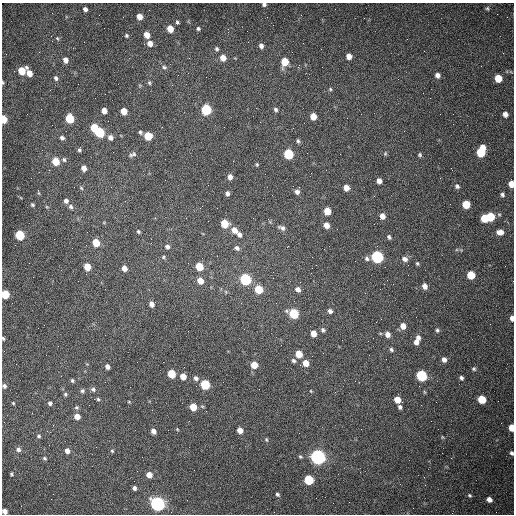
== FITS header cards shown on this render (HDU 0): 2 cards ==
NAXIS1  =                  512 /fastest changing axis
NAXIS2  =                  512 /next to fastest changing axis

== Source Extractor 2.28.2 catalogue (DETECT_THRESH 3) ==
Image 512 x 512 px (HDU 0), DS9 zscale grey, 1 PNG px = 1 image px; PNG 516 x 516 px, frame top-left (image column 1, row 512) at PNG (2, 3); no overlay
Background 1500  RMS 23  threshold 67.9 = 3 sigma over >= 5 px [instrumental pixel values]
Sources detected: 171; all 171 listed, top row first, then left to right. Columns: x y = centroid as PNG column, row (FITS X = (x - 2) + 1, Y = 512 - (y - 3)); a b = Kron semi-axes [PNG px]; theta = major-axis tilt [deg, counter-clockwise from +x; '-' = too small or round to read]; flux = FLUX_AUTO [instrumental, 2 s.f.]
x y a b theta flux
264 4 4 3 - 3300
487 8 5 4 - 2100
85 9 5 4 - 5000
139 17 6 5 - 12000
177 22 4 4 - 2600
198 28 4 4 - 2800
170 29 5 5 - 22000
126 35 5 5 - 2600
147 35 6 5 - 14000
51 36 3 2 - 1400
57 38 6 4 -54 2200
150 43 6 5 - 10000
261 46 5 5 - 5400
217 49 6 5 - 3000
349 56 5 5 - 12000
223 58 6 6 - 13000
65 60 6 5 - 8800
284 62 6 5 - 40000
164 67 7 5 -14 3500
22 71 6 6 - 35000
29 73 6 4 -68 15000
437 75 6 5 - 6700
56 78 6 4 -69 3400
498 78 5 5 - 33000
2 82 5 3 - 1600
149 83 6 4 -68 2200
330 89 5 4 - 2200
105 94 2 2 - 690
276 109 6 5 - 3200
206 110 6 5 - 150000
104 111 5 5 - 11000
124 111 5 5 - 22000
505 114 5 4 - 8200
313 116 5 5 - 20000
4 119 5 4 - 29000
70 119 6 5 - 66000
94 128 5 5 - 45000
293 128 2 2 - 750
404 131 2 2 - 730
99 132 6 5 - 110000
140 132 5 4 - 2800
148 136 6 5 - 50000
110 137 7 6 - 7300
62 138 6 5 - 4400
298 141 6 4 -80 2900
79 150 6 5 - 2900
481 152 9 6 69 69000
385 153 6 5 - 2000
132 154 11 6 22 4400
288 154 6 5 - 110000
420 155 5 5 - 2500
64 160 6 6 - 3600
55 161 6 5 - 33000
257 164 4 3 - 1900
84 168 6 5 - 9500
230 177 5 5 - 8500
379 181 5 5 - 9200
511 184 5 4 - 15000
457 186 7 6 - 3600
81 188 6 5 - 2200
346 188 5 5 - 12000
297 192 7 6 - 6800
227 193 4 4 - 4700
502 195 5 5 - 3400
66 201 6 5 - 5700
466 204 6 5 - 39000
32 205 5 5 - 2400
47 207 5 3 - 1700
71 207 7 5 -47 4100
327 211 6 5 - 26000
382 216 6 5 - 11000
490 217 6 5 - 50000
484 218 6 5 - 41000
225 223 6 5 - 42000
326 225 6 5 - 11000
282 228 10 6 -24 5500
234 230 7 6 - 11000
138 231 5 4 - 2300
500 232 8 6 -3 10000
20 235 6 5 - 99000
239 235 5 4 - 5000
389 237 5 4 - 3200
96 243 6 5 - 36000
167 247 5 5 - 4800
237 248 6 6 - 4600
163 257 5 4 - 1900
377 257 6 6 - 280000
367 259 7 6 - 4100
405 259 8 6 -30 7000
417 263 6 4 -74 2100
199 266 6 5 - 41000
87 267 5 5 - 32000
124 268 5 4 - 11000
312 268 2 2 - 830
471 275 6 5 - 42000
273 278 2 2 - 690
245 279 6 5 - 200000
200 281 6 5 - 16000
425 286 6 5 - 9000
258 289 6 5 - 50000
298 289 7 5 -38 7100
5 294 6 5 - 55000
276 303 2 2 - 1300
152 304 5 4 - 7800
330 311 5 5 - 5000
294 314 6 5 - 110000
512 318 6 4 -85 6700
403 326 6 5 - 11000
323 330 6 5 - 3400
437 330 5 4 - 2700
313 333 5 5 - 15000
387 334 6 5 - 8600
418 337 5 5 - 5000
3 338 4 3 - 2000
416 342 6 5 - 7700
391 350 6 4 -53 2700
299 354 5 5 - 26000
444 359 5 5 - 7100
293 361 6 5 - 3400
306 363 6 5 - 16000
254 365 6 5 - 21000
107 367 5 4 - 6300
474 369 6 5 - 2500
171 374 6 5 - 49000
183 376 5 5 - 16000
421 376 6 5 - 170000
196 378 6 5 - 4500
461 378 4 3 - 3700
72 380 5 4 - 2300
205 384 6 5 - 99000
4 386 5 4 - 3700
93 389 6 5 - 3700
82 391 6 5 - 3100
311 391 5 3 - 1200
65 394 5 5 - 2400
98 399 5 4 - 2100
482 399 6 5 - 49000
397 400 5 5 - 20000
129 402 4 3 - 1300
13 403 3 3 - 1400
50 403 4 4 - 3600
76 407 6 6 - 2600
193 407 5 5 - 28000
400 407 5 4 - 3900
77 416 5 5 - 13000
189 421 2 2 - 720
511 428 5 4 - 23000
177 429 4 3 - 1200
240 430 5 4 - 13000
153 431 5 4 - 8400
39 436 5 5 - 2600
442 437 5 3 - 1400
266 440 5 4 - 1800
18 449 6 6 - 5000
67 451 5 5 - 7900
112 451 5 4 - 1900
512 453 5 4 - 3100
300 457 5 4 - 2100
318 457 6 6 - 720000
44 458 5 4 - 2200
11 474 3 3 - 2100
149 475 5 5 - 13000
309 480 6 5 - 92000
400 484 2 2 - 690
134 488 5 4 - 4300
277 494 5 4 - 3000
470 495 5 5 - 2200
316 498 2 2 - 3400
489 499 5 4 - 8500
158 504 6 6 - 590000
5 511 5 4 - 8700
At the frame edge (FLAGS 8, measured only in part): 11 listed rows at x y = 264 4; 2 82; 4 119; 511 184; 5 294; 512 318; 3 338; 4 386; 511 428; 512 453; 5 511